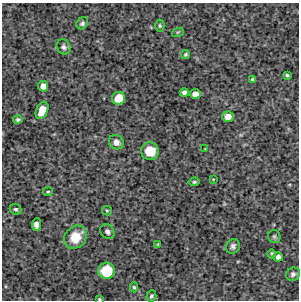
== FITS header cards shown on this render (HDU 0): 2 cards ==
NAXIS1  =                  297 /Length X axis
NAXIS2  =                  298 /Length Y axis

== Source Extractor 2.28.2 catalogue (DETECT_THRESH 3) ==
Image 297 x 298 px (HDU 0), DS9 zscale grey, 1 PNG px = 1 image px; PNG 301 x 302 px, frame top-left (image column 1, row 298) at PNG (2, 3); each listed source drawn as its Kron ellipse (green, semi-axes under 4 px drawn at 4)
Background 3800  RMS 210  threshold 641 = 3 sigma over >= 5 px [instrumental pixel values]
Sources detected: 35; all 35 listed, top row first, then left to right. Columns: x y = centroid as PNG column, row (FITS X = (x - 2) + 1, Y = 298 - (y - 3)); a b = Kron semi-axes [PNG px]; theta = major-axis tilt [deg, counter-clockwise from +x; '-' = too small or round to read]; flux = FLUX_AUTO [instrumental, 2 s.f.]
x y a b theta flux
82 23 6 5 - 33000
160 26 6 4 90 21000
178 32 6 4 17 16000
64 47 8 6 -59 42000
185 54 4 4 - 22000
287 75 4 3 - 21000
253 79 4 3 - 25000
43 86 5 5 - 98000
184 93 4 4 - 61000
195 94 5 5 - 100000
118 98 6 6 - 280000
42 110 9 5 66 270000
228 117 6 5 - 120000
18 119 5 4 - 24000
116 142 7 7 - 79000
205 149 3 3 - 10000
150 151 9 9 - 270000
213 179 3 2 - 9400
194 182 5 3 - 21000
48 192 5 2 - 15000
15 209 6 5 - 29000
107 211 5 4 - 16000
36 224 6 4 86 79000
107 232 8 6 -52 44000
75 237 12 10 50 320000
274 237 6 6 - 26000
158 245 3 2 - 16000
233 246 7 6 - 42000
272 254 5 3 - 23000
278 257 5 4 - 74000
106 271 8 8 - 600000
293 274 7 6 - 42000
134 287 5 4 - 18000
151 296 6 5 - 31000
99 299 4 3 - 15000
At the frame edge (FLAGS 8, measured only in part): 1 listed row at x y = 99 299